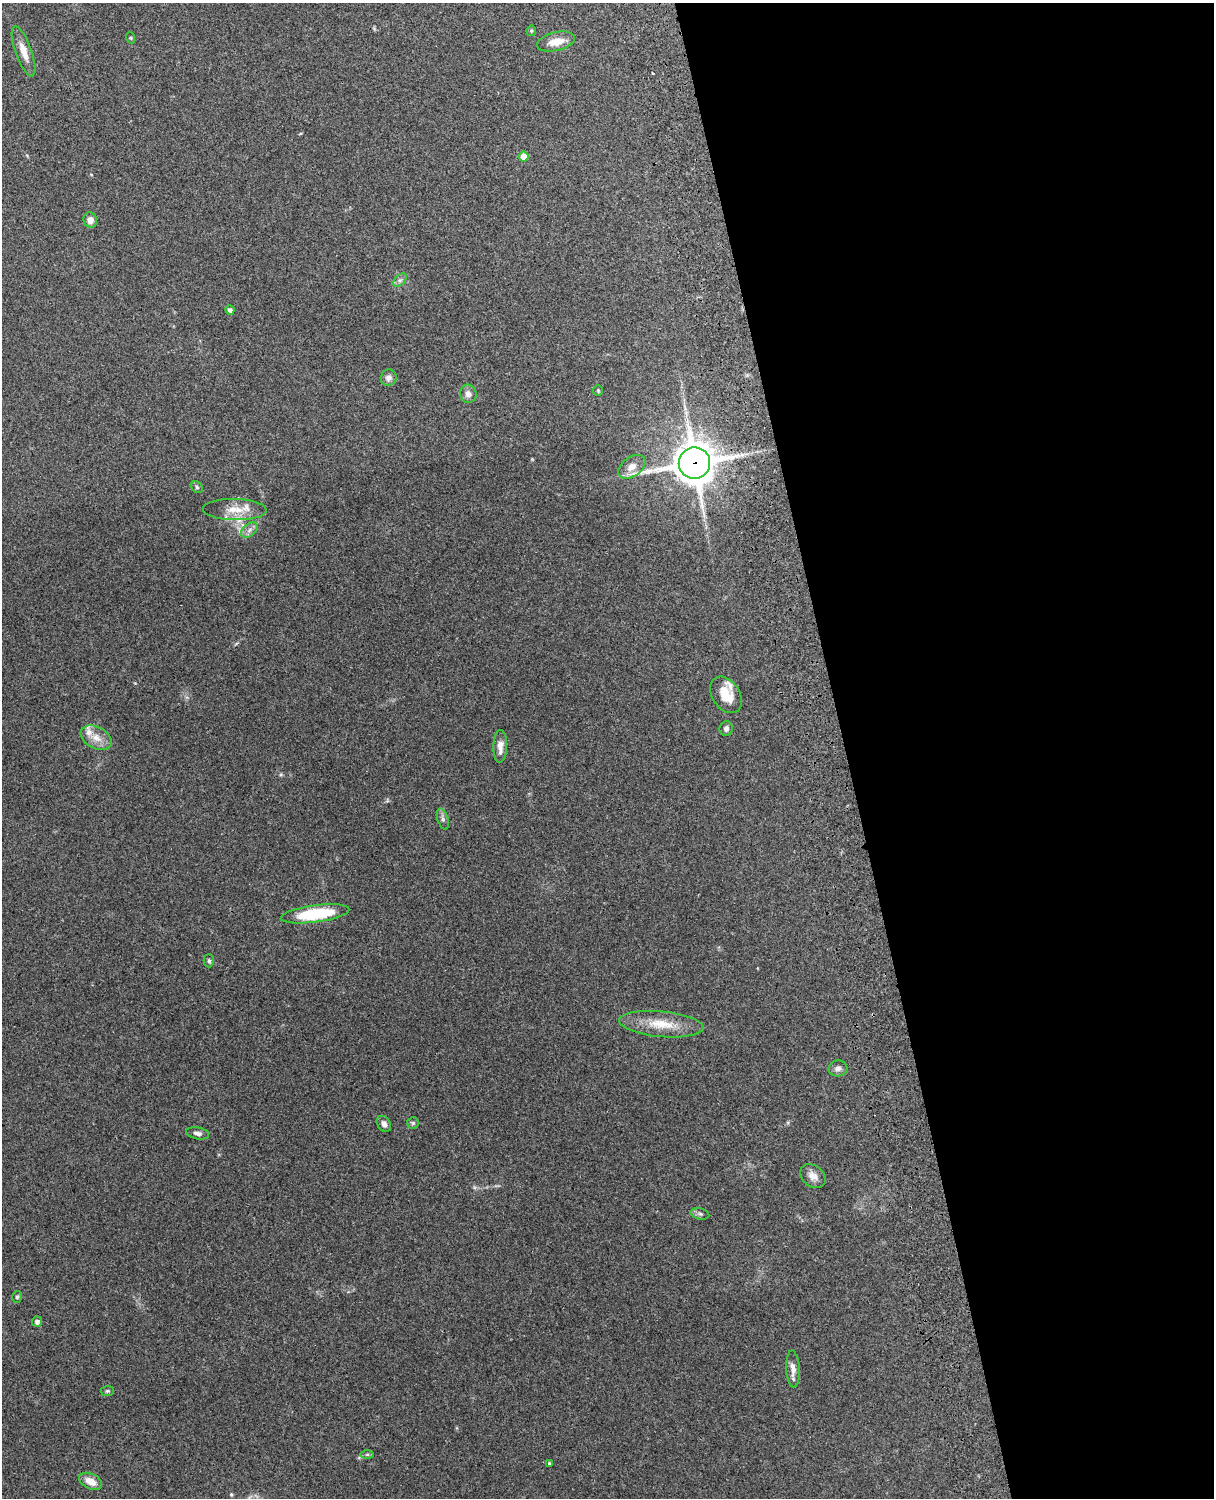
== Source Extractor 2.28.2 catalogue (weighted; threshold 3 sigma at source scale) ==
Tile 8 of 4 x 3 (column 4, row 2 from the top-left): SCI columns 3755-4966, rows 1660-3155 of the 5087 x 4928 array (HDU 1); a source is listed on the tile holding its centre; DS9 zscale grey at full resolution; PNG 1216 x 1500 px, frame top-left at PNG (2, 3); each listed source drawn as its Kron ellipse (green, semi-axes under 4 px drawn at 4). Shown black and unused: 30% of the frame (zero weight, under 3 of 4 exposures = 6% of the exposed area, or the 3 px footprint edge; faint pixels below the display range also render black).
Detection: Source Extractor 2.28.2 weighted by HDU 2 'WHT'; one run over the whole footprint, this tile lists its part. Background 0.257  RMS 0.0089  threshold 0.0401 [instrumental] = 3 sigma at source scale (4.5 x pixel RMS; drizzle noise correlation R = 1.50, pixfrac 1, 0.05/0.05 arcsec/px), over >= 5 px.
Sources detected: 41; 1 long thin detection or spike segment (spike, bleed or trail) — neither listed nor drawn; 3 inside a brighter listed object's ellipse — not listed separately; the other 37 listed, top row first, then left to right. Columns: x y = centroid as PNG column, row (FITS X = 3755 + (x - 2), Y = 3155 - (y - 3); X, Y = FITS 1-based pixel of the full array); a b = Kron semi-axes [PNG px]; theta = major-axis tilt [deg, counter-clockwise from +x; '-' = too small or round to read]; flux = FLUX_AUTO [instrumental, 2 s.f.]
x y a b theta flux
531 31 5 5 - 1.2
131 38 6 4 -71 0.93
556 42 19 9 13 12
24 51 26 8 -70 10
524 157 5 5 - 13
90 220 7 6 - 5.3
400 280 8 5 44 2.5
230 310 4 4 - 3.2
389 378 8 8 - 4
598 391 5 4 - 1
468 394 9 8 - 5.1
694 463 15 15 - 2500
632 467 15 9 36 7.7
197 487 6 5 - 1.7
235 510 32 10 -1 16
249 530 9 6 37 3.8
726 695 20 13 -57 17
726 729 7 6 - 3.2
96 738 16 10 -29 10
500 746 16 7 88 7.3
443 819 11 5 -72 2.9
315 914 34 8 8 55
209 961 6 5 - 1.6
661 1024 42 13 -5 24
838 1068 9 8 - 3.9
413 1123 6 6 - 1.5
384 1124 9 6 -55 4.2
198 1133 12 6 -10 3.2
813 1176 14 10 -38 6.7
700 1214 9 5 -13 2.3
17 1297 6 4 74 1.6
37 1322 5 5 - 3.5
793 1369 18 6 -87 6.8
107 1391 6 5 - 1.4
367 1454 7 4 0 1.4
549 1463 4 3 - 1.3
91 1481 12 7 -27 9.2
Overlapping masked pixels (flux is a lower limit): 1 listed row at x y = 694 463